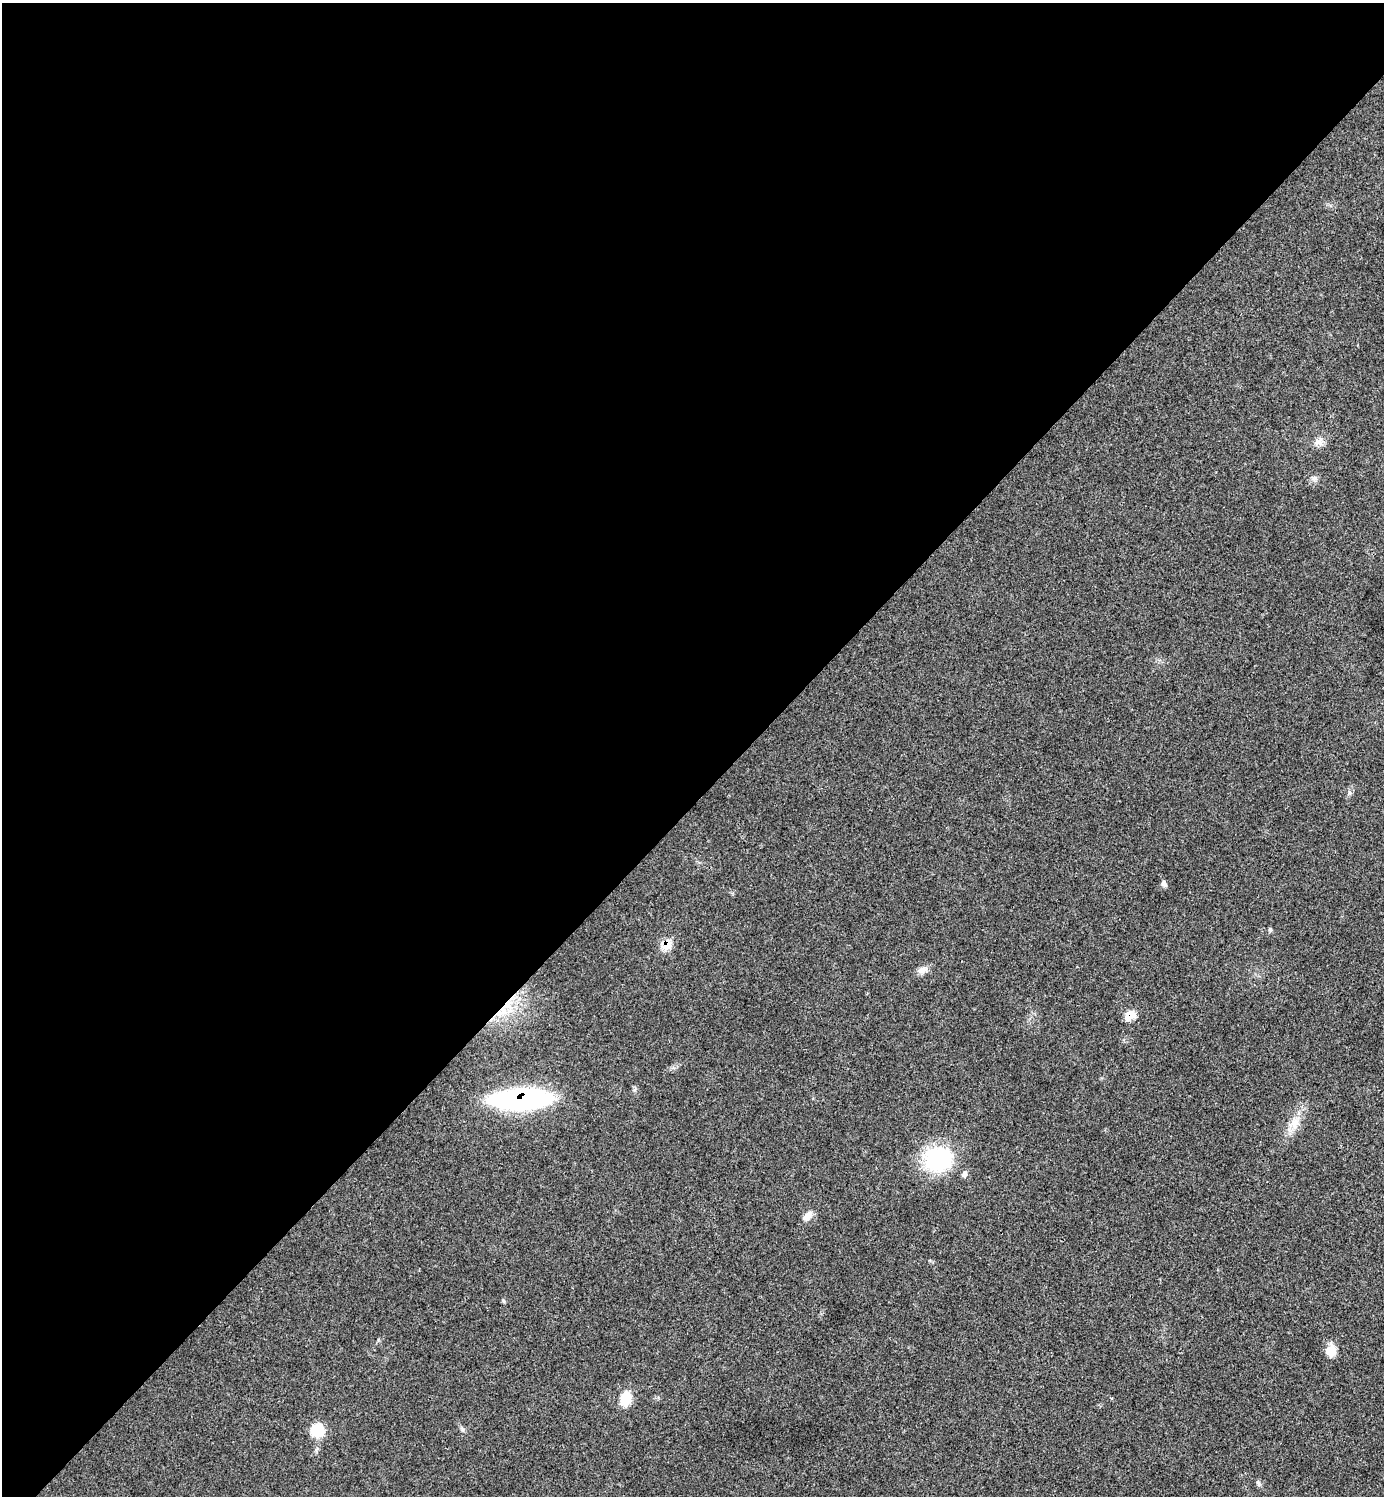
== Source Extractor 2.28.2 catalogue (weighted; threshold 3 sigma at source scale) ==
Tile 2 of 4 x 4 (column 2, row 1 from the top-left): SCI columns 1542-2923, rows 4491-5984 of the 5987 x 5987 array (HDU 1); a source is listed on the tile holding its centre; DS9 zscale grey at full resolution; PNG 1386 x 1498 px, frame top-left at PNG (2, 3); no overlay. Shown black and unused: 54% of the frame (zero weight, under 3 of 4 exposures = <1% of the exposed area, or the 3 px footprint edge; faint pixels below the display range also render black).
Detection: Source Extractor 2.28.2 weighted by HDU 2 'WHT'; one run over the whole footprint, this tile lists its part. Background 0.0192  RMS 0.004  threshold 0.0181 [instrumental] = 3 sigma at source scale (4.5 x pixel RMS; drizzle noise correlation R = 1.50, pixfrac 1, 0.05/0.05 arcsec/px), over >= 5 px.
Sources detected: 18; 1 cosmic-ray / hot-pixel residue — not listed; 1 inside a brighter listed object's ellipse — not listed separately; the other 16 listed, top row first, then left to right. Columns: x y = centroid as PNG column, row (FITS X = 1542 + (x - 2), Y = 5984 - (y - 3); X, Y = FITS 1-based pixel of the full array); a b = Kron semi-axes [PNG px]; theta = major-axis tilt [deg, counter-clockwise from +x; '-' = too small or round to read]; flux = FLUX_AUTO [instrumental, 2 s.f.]
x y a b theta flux
1319 442 15 10 25 2.9
1315 478 8 5 -11 1.1
1164 884 8 6 -61 1.3
1270 930 6 5 - 0.62
666 945 10 8 32 7.8
922 970 15 9 18 2.6
1130 1015 14 10 37 4.4
521 1099 47 16 3 110
1294 1124 19 14 52 6
938 1159 35 31 11 32
808 1216 15 9 45 3.1
1331 1351 16 11 83 4.8
626 1398 17 12 80 8
462 1429 7 4 -71 0.74
317 1431 17 16 - 8.4
1258 1483 9 5 -65 0.92
Overlapping masked pixels (flux is a lower limit): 3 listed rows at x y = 666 945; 1130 1015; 521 1099
Unlisted compact peaks at least as high as the median listed source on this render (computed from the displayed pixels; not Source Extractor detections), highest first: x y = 1349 792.